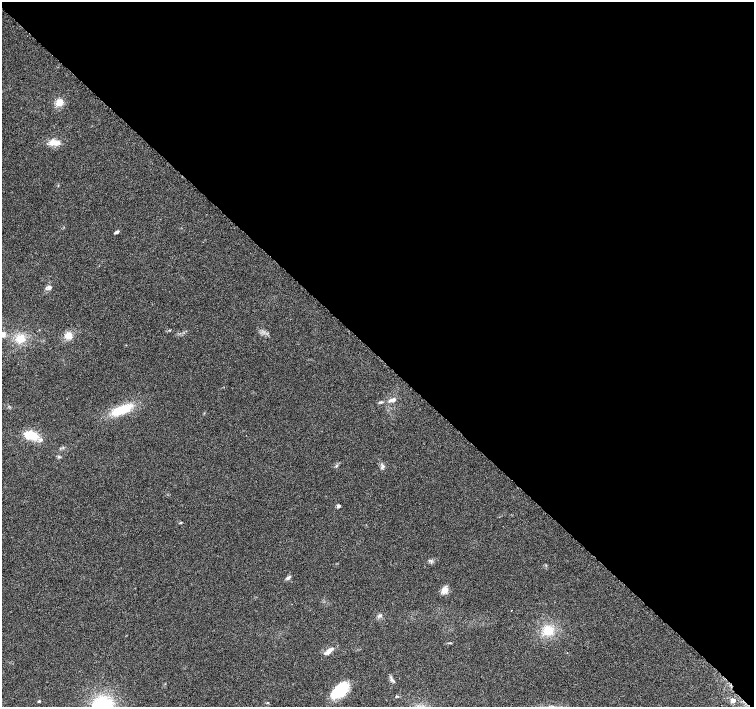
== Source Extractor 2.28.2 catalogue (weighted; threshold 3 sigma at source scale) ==
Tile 8 of 4 x 4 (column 4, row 2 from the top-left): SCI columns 4558-6061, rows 3081-4489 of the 6097 x 6093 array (HDU 1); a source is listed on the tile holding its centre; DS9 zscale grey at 2 x 2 block average (1 PNG px = mean of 2 x 2 image px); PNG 756 x 709 px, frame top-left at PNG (2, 2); no overlay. Shown black and unused: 50% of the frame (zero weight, under 5 of 9 exposures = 3% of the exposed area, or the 3 px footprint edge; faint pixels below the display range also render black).
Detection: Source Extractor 2.28.2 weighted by HDU 2 'WHT'; one run over the whole footprint, this tile lists its part. Background 0.0304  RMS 0.0022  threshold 0.00916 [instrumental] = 3 sigma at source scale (4.09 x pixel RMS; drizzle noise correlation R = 1.36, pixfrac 0.8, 0.0396/0.0396 arcsec/px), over >= 5 px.
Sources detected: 26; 1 inside a brighter object's white glare — not listed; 1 inside a brighter listed object's ellipse — not listed separately; the other 24 listed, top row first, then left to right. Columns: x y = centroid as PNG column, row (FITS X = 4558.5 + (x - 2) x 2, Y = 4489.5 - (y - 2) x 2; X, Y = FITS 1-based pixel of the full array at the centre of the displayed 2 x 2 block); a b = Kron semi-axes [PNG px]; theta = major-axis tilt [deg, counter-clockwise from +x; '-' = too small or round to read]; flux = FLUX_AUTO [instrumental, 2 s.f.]
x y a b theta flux
59 102 10 8 50 3.5
54 143 17 7 -1 4.3
117 232 5 3 - 0.95
49 287 5 4 - 1.7
39 330 2 2 - 0.17
169 330 3 2 - 0.27
3 334 7 6 - 2.3
69 335 8 7 - 4.5
21 339 12 9 15 6.7
392 400 9 4 17 1.9
381 402 6 3 10 0.69
121 410 25 10 22 14
31 435 15 8 -11 11
336 466 3 2 - 0.38
338 506 3 3 - 1.3
288 578 7 3 32 1.1
444 590 9 7 35 3.4
511 610 2 2 - 0.2
380 616 5 4 - 0.9
548 630 14 12 -59 8.2
329 651 14 5 42 2.5
340 691 20 11 27 16
733 700 6 5 - 1.6
39 701 4 3 - 0.51
Isophote crosses this tile's border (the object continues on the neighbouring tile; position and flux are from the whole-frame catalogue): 1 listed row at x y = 3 334
Diffuse or blended objects may show on this block-average render without a row.